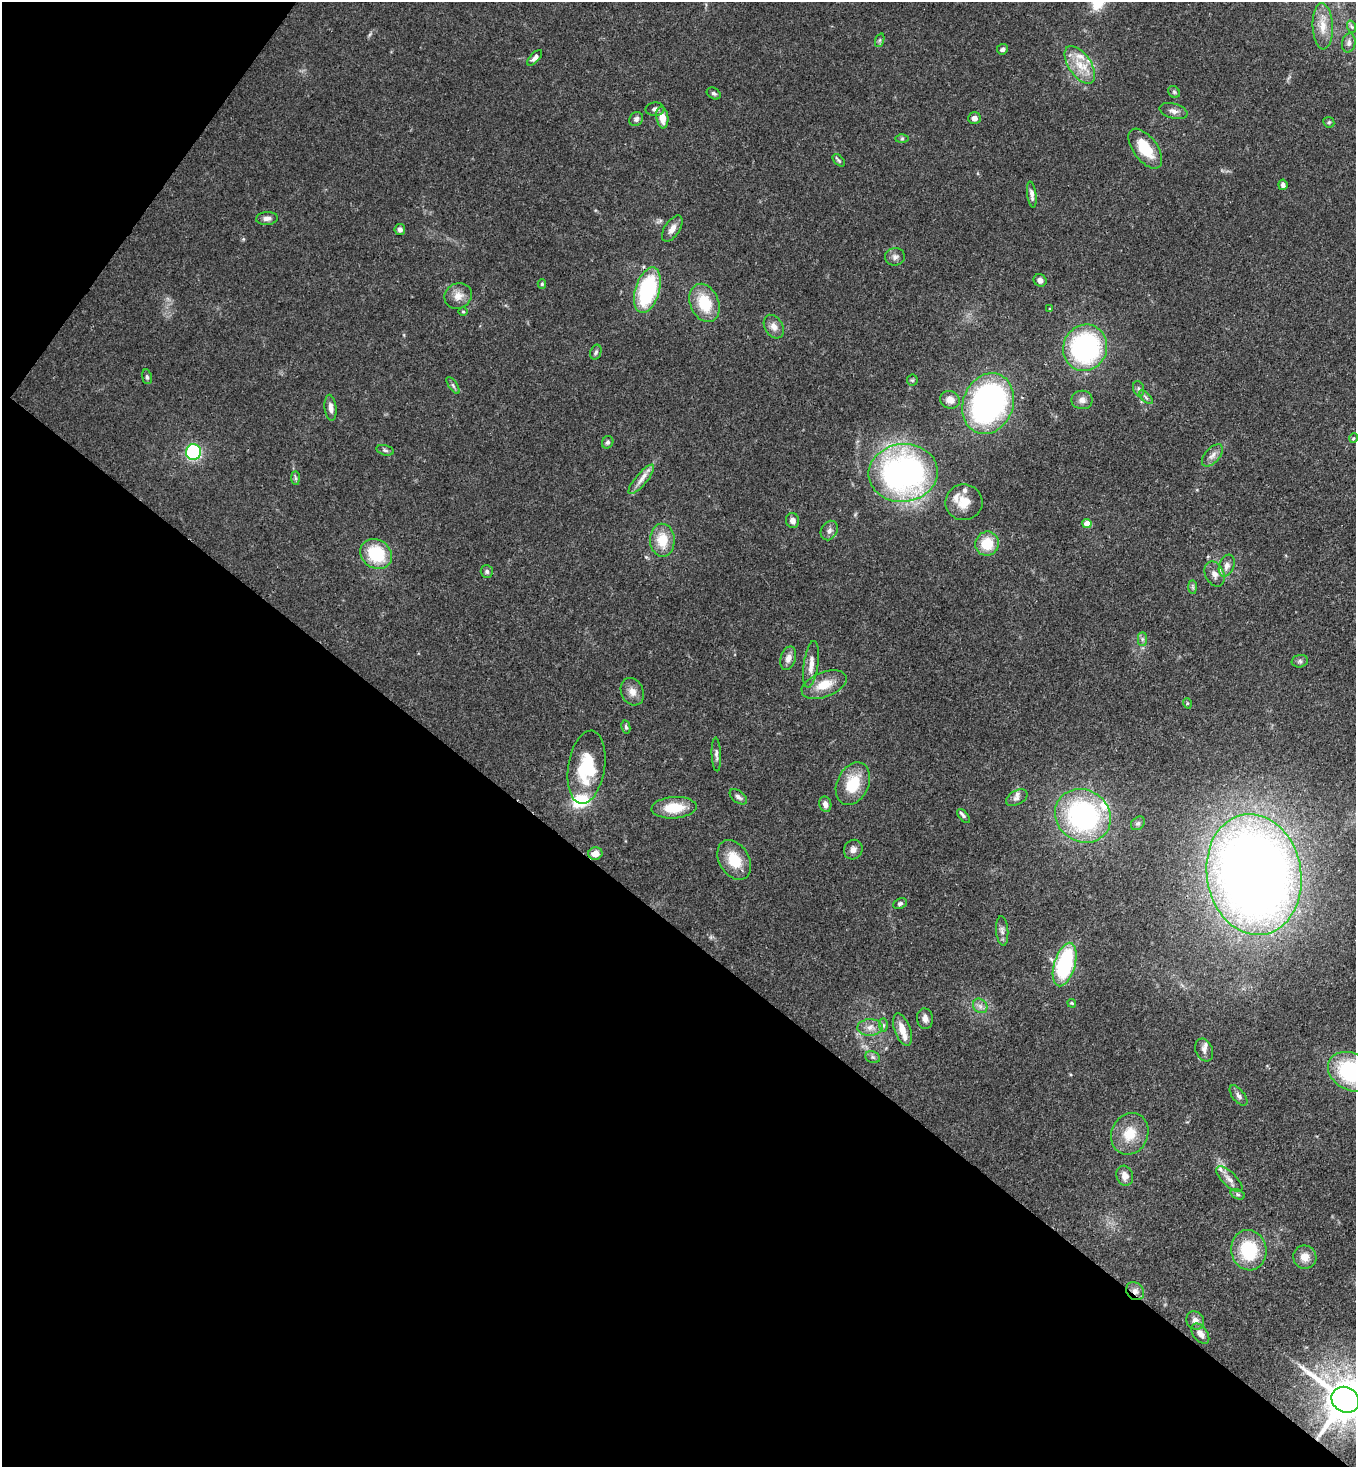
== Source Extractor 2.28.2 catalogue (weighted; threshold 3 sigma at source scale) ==
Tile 9 of 4 x 4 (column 1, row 3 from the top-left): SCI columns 225-1578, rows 1525-2989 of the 6002 x 5980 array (HDU 1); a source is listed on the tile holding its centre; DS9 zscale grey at full resolution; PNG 1358 x 1469 px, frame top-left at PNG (2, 2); each listed source drawn as its Kron ellipse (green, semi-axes under 4 px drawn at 4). Shown black and unused: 40% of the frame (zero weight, under 3 of 4 exposures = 7% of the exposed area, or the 3 px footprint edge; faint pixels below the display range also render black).
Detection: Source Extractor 2.28.2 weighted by HDU 2 'WHT'; one run over the whole footprint, this tile lists its part. Background 0.107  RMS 0.0041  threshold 0.0184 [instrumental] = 3 sigma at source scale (4.5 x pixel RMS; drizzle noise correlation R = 1.50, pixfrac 1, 0.05/0.05 arcsec/px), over >= 5 px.
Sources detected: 115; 8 inside a brighter listed object's ellipse — not listed separately; the other 107 listed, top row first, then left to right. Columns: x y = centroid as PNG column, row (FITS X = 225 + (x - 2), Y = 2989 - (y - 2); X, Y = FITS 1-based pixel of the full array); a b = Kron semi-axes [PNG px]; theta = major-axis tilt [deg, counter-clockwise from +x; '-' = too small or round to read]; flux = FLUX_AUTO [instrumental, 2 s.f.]
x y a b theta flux
1323 26 23 10 -88 5.8
1352 27 6 4 -70 0.66
880 40 7 4 71 0.82
1349 43 9 6 79 1.5
1002 49 5 5 - 1.2
535 58 10 4 47 1.4
1080 65 21 11 -56 8.4
1174 92 6 5 - 0.71
714 93 7 5 -31 1
655 109 9 6 2 1.5
1174 111 14 7 -15 2.1
662 118 11 6 -82 4.5
974 118 6 6 - 2
636 119 7 6 - 1.3
1329 122 6 5 - 0.63
902 139 6 4 1 0.72
1145 149 23 12 -53 13
839 160 7 4 -45 0.7
1283 185 5 4 - 1.2
1032 194 13 4 -83 1.8
267 218 11 6 4 1.8
400 229 5 5 - 1.6
672 229 15 7 57 3.2
895 257 10 8 6 1.7
1040 280 7 6 - 1.8
542 284 5 4 - 0.62
647 290 23 12 73 44
458 296 14 12 27 4.2
704 303 20 14 -67 15
1050 309 3 3 - 0.57
463 312 5 3 - 0.39
774 327 13 9 -59 2.8
1085 348 23 21 63 70
596 352 8 5 69 0.94
147 377 7 5 -80 0.83
912 380 5 5 - 0.61
453 385 10 4 -56 0.85
1139 389 8 5 -72 0.93
1146 397 9 3 -45 0.79
950 400 10 8 -18 3.5
1082 400 10 9 - 2.3
988 404 31 25 69 130
331 408 13 6 -84 2.6
1354 438 5 3 - 0.38
608 442 6 5 - 0.87
385 450 9 5 -14 0.92
193 452 8 7 - 38
1212 455 13 7 48 2.3
903 473 35 29 6 140
296 478 7 4 -89 0.78
641 479 19 6 50 3.1
964 502 18 18 - 7.1
792 520 7 6 - 2.1
1087 524 4 4 - 6.5
829 531 10 8 60 2
662 540 16 12 -88 9.9
987 544 12 11 - 11
376 554 17 14 -35 20
1227 566 11 7 70 2.5
487 571 6 6 - 1
1215 574 13 9 -64 2.7
1193 587 7 4 -89 0.82
1142 639 7 4 -90 0.94
788 658 12 7 75 2.7
1300 661 8 6 13 1.2
811 664 24 7 82 4
824 685 24 12 20 8.3
632 692 14 11 -65 3.4
1187 703 5 3 - 0.39
626 727 7 4 -79 0.79
716 754 17 4 -87 1.5
586 767 37 18 81 23
853 784 22 15 64 13
738 797 10 6 -37 1.4
1017 798 12 7 28 1.9
825 804 8 6 -80 2.2
674 808 22 10 4 12
964 816 8 4 -49 0.86
1083 816 29 25 -34 79
1138 823 8 6 41 1
853 850 10 9 - 2.2
595 854 7 6 - 4.1
734 860 21 15 -59 11
1254 874 61 47 -80 570
900 903 7 5 24 0.96
1002 931 15 6 -85 2
1065 964 22 10 73 44
1072 1003 4 3 - 0.48
980 1006 8 6 -46 1.6
925 1019 10 8 -82 2.1
883 1025 7 4 -90 0.84
870 1027 12 8 1 3.1
902 1030 17 8 -70 5.4
1204 1050 12 8 -69 2
873 1057 7 5 -21 0.92
1351 1072 25 18 -28 43
1238 1096 12 6 -52 1.6
1130 1134 21 18 65 10
1125 1176 10 8 -73 3.2
1229 1179 17 7 -45 2.8
1238 1194 7 4 -20 0.91
1249 1250 20 17 -79 21
1305 1257 12 11 - 4.3
1135 1291 10 8 -47 2.3
1195 1320 10 8 -54 2.6
1200 1334 11 7 -52 2.7
1345 1400 14 12 -32 1800
Overlapping masked pixels (flux is a lower limit): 3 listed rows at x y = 647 290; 1135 1291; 1345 1400
Isophote crosses this tile's border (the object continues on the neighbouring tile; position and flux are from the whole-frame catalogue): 2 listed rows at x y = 1351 1072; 1345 1400